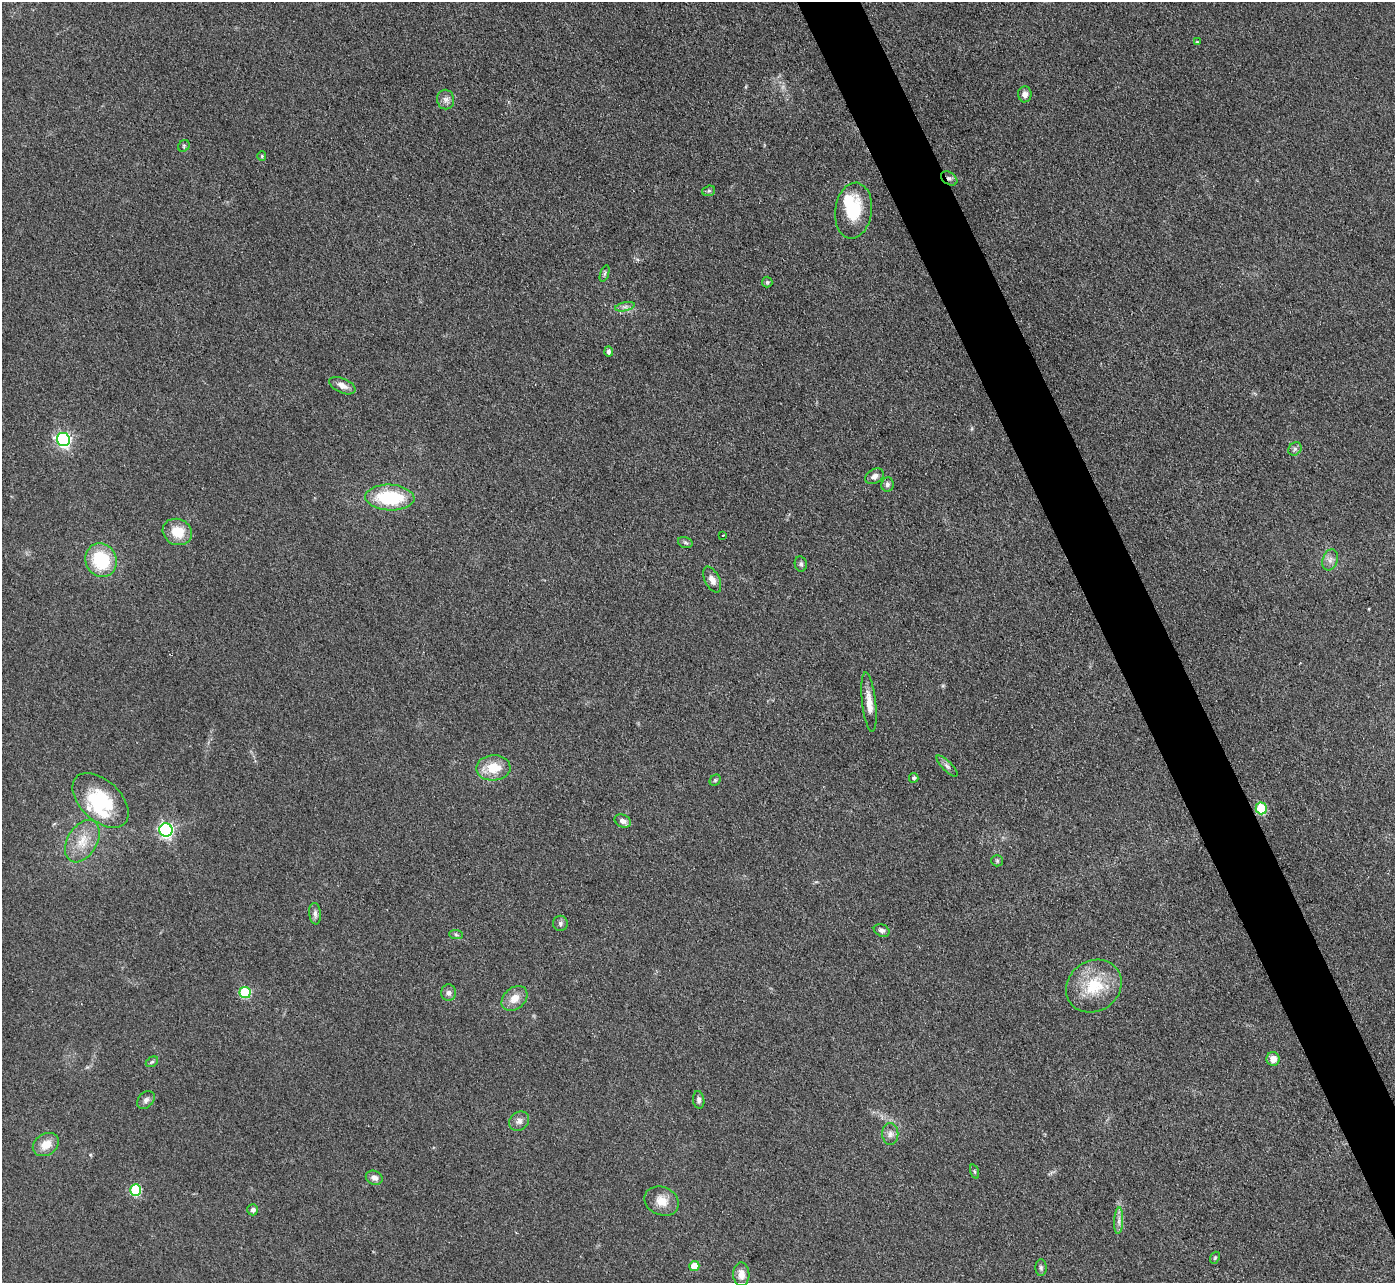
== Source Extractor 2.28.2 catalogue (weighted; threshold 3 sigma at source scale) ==
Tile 6 of 4 x 4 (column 2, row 2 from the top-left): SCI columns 1395-2787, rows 2716-3996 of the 5575 x 5562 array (HDU 1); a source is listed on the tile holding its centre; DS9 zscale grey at full resolution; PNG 1397 x 1285 px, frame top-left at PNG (2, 2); each listed source drawn as its Kron ellipse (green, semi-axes under 4 px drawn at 4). Shown black and unused: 4% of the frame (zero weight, under 3 of 4 exposures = <1% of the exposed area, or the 3 px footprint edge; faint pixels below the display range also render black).
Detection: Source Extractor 2.28.2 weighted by HDU 2 'WHT'; one run over the whole footprint, this tile lists its part. Background 0.134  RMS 0.0072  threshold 0.0325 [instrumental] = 3 sigma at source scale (4.5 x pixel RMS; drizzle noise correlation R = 1.50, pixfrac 1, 0.05/0.05 arcsec/px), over >= 5 px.
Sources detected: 64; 2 inside a brighter object's white glare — neither listed nor drawn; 1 inside a brighter listed object's ellipse — not listed separately; the other 61 listed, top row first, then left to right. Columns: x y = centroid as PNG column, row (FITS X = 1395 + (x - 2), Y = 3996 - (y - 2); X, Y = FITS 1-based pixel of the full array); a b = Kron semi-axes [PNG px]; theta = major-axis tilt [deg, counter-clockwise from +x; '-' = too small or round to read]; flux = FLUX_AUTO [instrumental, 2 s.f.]
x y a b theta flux
1197 42 4 3 - 0.62
1025 94 8 6 -89 4
446 100 10 8 -80 3.7
184 146 6 5 - 1.3
262 156 5 4 - 0.89
949 178 9 6 -33 2.5
709 191 6 5 - 1.2
853 211 28 18 82 33
605 273 8 4 71 1.4
767 282 5 5 - 1.1
625 307 10 4 13 2.3
609 351 5 4 - 2.4
342 386 14 7 -24 4.7
63 439 7 6 - 170
1295 449 7 6 - 1.9
875 476 10 7 31 3.5
887 484 7 6 - 2.2
390 498 24 13 -3 47
177 532 15 13 -26 16
723 535 3 2 - 0.51
685 542 7 5 -17 1.5
101 560 17 15 -63 39
1330 560 11 7 70 3.8
801 564 8 6 -78 1.7
712 580 14 7 -63 5
869 702 30 7 -84 8.5
947 766 14 4 -45 2.6
493 768 17 12 2 17
914 778 5 4 - 1.6
715 780 6 5 - 1.1
100 800 33 20 -43 44
1261 808 6 5 - 36
623 821 8 6 -25 3.4
166 830 7 6 - 170
82 841 23 14 59 15
997 861 6 5 - 1.1
315 914 11 6 -84 2.6
560 923 7 7 - 2
882 930 8 6 -24 2.3
456 935 7 4 -3 1.3
1094 986 29 25 35 31
245 992 5 5 - 48
448 993 8 7 - 2.9
514 998 14 10 40 8.4
1273 1059 7 6 - 6.7
152 1062 7 4 30 1.2
146 1100 10 7 46 2.8
699 1100 9 5 -82 2.2
519 1121 11 9 39 3.7
890 1134 11 8 -90 3.9
46 1145 14 10 33 10
974 1172 7 3 -71 1.1
374 1178 8 7 - 3.4
136 1190 6 5 - 54
662 1201 18 14 -23 9.8
253 1210 5 5 - 2.2
1119 1221 13 4 87 3.1
1215 1258 6 4 68 0.95
694 1266 5 5 - 14
1041 1268 8 5 -88 1.7
741 1274 12 8 -88 6.3
Overlapping masked pixels (flux is a lower limit): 1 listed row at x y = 949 178